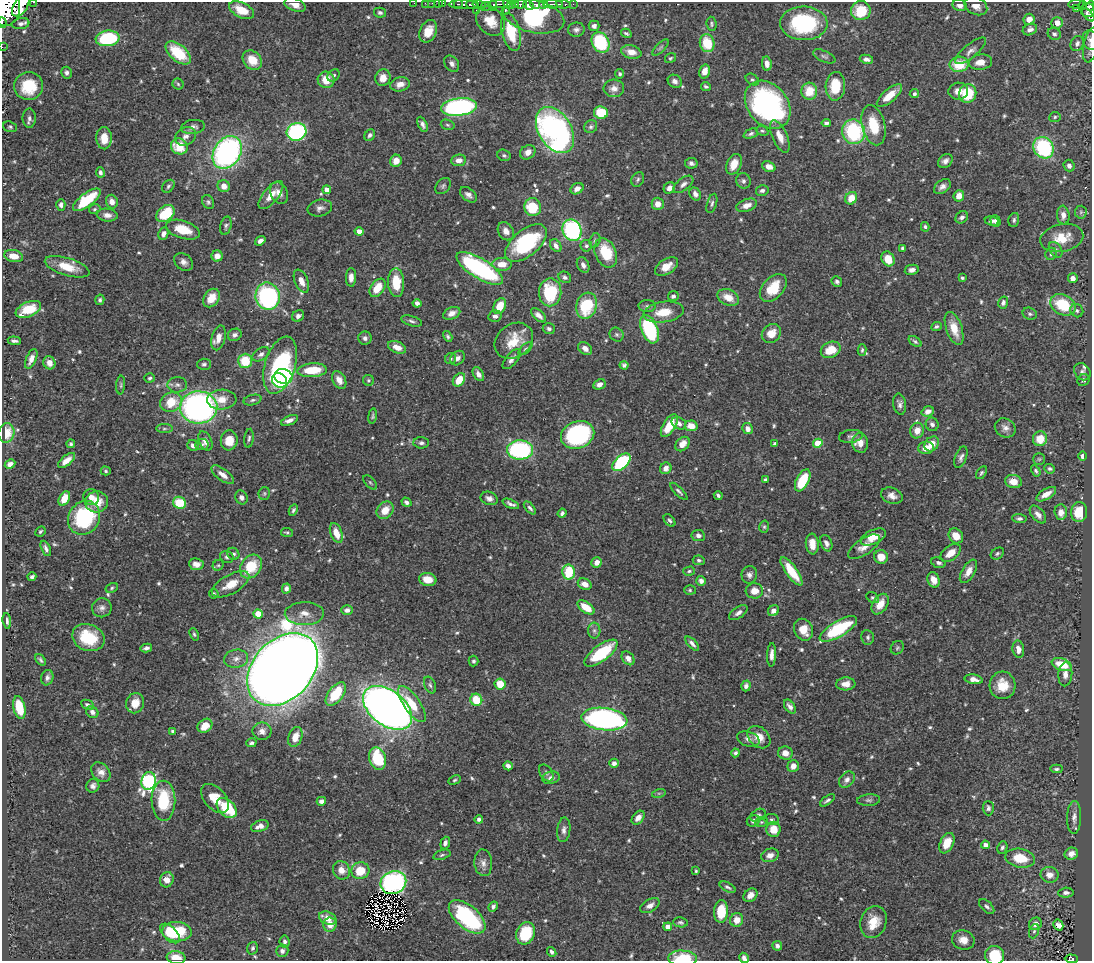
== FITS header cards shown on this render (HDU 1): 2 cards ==
NAXIS1  =                 1090
NAXIS2  =                  959

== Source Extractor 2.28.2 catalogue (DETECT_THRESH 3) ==
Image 1090 x 959 px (HDU 1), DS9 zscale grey, 1 PNG px = 1 image px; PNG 1094 x 963 px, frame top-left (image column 1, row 959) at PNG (2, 2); each listed source drawn as its Kron ellipse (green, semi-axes under 4 px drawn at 4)
Background 0.409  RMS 0.015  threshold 0.0447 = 3 sigma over >= 5 px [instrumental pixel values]
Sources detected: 650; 4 with non-positive FLUX_AUTO (blend fragments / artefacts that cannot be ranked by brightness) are neither listed nor drawn; of the other 646, the 500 brightest by FLUX_AUTO listed and drawn (146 fainter detections omitted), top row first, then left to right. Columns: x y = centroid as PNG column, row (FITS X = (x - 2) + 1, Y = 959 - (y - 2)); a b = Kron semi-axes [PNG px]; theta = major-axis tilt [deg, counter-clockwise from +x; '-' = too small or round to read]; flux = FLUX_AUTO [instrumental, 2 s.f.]
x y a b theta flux
33 2 3 2 - 21
414 3 2 2 - 4.3
425 3 2 2 - 3.1
432 3 2 2 - 3.6
438 3 2 2 - 6.2
443 3 3 2 - 5.8
458 4 4 2 - 46
500 4 11 3 1 91
509 4 6 4 -9 99
516 4 3 3 - 37
521 4 6 3 3 67
535 4 5 3 - 110
543 4 4 3 - 80
553 4 10 3 0 220
563 4 7 3 -4 40
573 4 2 2 - 3.7
1076 4 8 3 1 57
295 5 11 6 -20 7.3
463 5 15 4 -1 230
472 5 6 4 -5 180
479 5 7 3 -11 30
493 5 5 3 - 54
528 5 6 4 -25 300
960 5 7 6 - 5.8
1083 5 4 3 - 31
21 6 12 7 58 740
976 6 12 8 -28 8.7
1090 6 5 3 - 92
485 7 5 2 - 43
7 9 17 13 77 2100
1077 9 3 2 - 3.1
241 10 13 7 -27 21
476 10 2 2 - 3.1
1088 10 7 6 - 110
505 11 3 2 - 5.5
861 11 10 9 - 31
380 13 6 5 - 2.4
1088 15 8 4 -48 110
534 16 31 16 -13 160
1029 19 6 5 - 10
490 21 16 12 -46 18
2 23 5 2 - 130
804 23 24 17 -1 100
1057 23 6 5 - 7.5
21 24 9 5 10 3.6
712 24 7 5 -83 1.9
594 26 5 5 - 3.8
1030 29 7 5 22 4.7
576 30 8 7 - 3.7
428 31 12 8 65 14
511 32 19 9 -76 34
626 33 5 3 - 1.8
1054 34 7 6 - 2.8
108 38 12 7 7 92
1090 40 10 7 -73 3.4
600 42 11 8 -61 70
707 43 9 7 -75 33
1077 44 8 6 62 4
1091 45 18 7 78 5
2 47 2 2 - 3.2
660 47 11 4 45 2.3
971 51 19 6 39 6.4
631 52 10 6 -13 10
178 53 15 8 -41 45
824 56 12 5 -25 2.9
670 58 6 4 34 1.7
866 59 7 4 -9 3.8
252 60 11 8 -44 19
980 62 12 7 8 10
452 64 9 6 -52 4
767 64 7 5 -83 7.3
959 64 9 7 8 29
705 71 7 5 74 8.2
67 73 6 5 - 3.2
620 74 4 4 - 2.1
334 75 7 5 44 2.3
383 78 8 7 - 9.7
326 80 8 8 - 16
752 80 7 5 -36 2.3
675 81 7 6 - 4.7
178 84 5 5 - 1.8
400 84 10 7 12 7.9
29 86 14 14 - 40
835 86 14 9 87 29
706 87 5 3 - 1.9
614 88 10 9 - 6.4
809 91 8 7 - 23
958 91 10 8 6 9.1
914 94 5 4 - 2.3
968 94 9 8 - 37
889 95 16 6 41 17
768 105 26 20 -50 230
459 107 18 8 7 230
601 113 7 6 - 30
1055 117 5 5 - 1.7
29 118 10 6 -90 3.9
826 123 4 4 - 2.9
422 124 8 4 -64 3.6
448 125 7 5 -18 1.8
873 125 20 11 -76 31
10 127 7 5 -19 1.7
193 127 12 7 7 4.8
591 127 7 6 - 2.5
555 130 25 16 -59 360
762 131 6 4 -20 1.7
297 132 10 8 23 140
853 132 12 11 - 93
751 134 7 4 23 2.2
370 135 6 5 - 2.9
185 136 11 8 32 6.8
780 136 17 7 -66 10
104 138 11 7 -88 14
179 146 8 8 - 27
1044 148 11 9 -53 91
227 152 17 13 58 260
528 152 8 6 37 6.5
504 155 7 5 -22 2.1
459 160 7 5 6 7.1
396 161 6 5 - 11
945 161 8 6 41 4.5
691 163 6 5 - 3.1
734 164 11 7 65 14
1069 166 6 5 - 3.6
769 167 7 5 -22 7.9
100 172 5 4 - 3.1
638 179 8 6 60 2.4
743 181 8 7 - 3
683 184 11 6 37 4.4
168 186 7 5 47 2.3
224 186 6 6 - 9.3
443 186 9 6 48 2.7
942 187 9 6 36 5
669 188 6 5 - 5.7
577 189 7 5 30 4.6
327 190 4 4 - 7.1
762 190 6 5 - 3.1
279 193 11 8 -63 7.1
695 194 7 5 -59 4.8
271 195 17 7 50 13
468 195 9 6 -40 4.7
959 196 6 5 - 8.9
851 198 7 5 52 16
87 200 16 6 37 49
112 202 7 6 - 7
208 202 7 5 -61 2.2
712 203 10 5 73 2.7
658 204 6 6 - 8.8
61 205 6 4 89 3.4
747 205 11 6 19 7.8
533 207 9 8 - 35
320 208 12 8 13 4.9
95 209 6 4 13 1.7
1081 212 6 6 - 2.3
165 214 10 7 40 40
107 215 10 6 -7 6
1063 215 9 6 -83 6.1
962 217 7 5 41 3.8
1014 220 7 5 74 2.3
992 221 7 4 -9 3.3
996 221 6 5 - 2.8
226 226 9 5 76 2.5
925 227 5 4 - 1.8
183 230 17 9 -17 26
572 230 11 9 -68 140
359 231 4 4 - 9.9
506 231 10 7 -57 7.1
163 233 6 5 - 4.5
1062 238 21 13 11 22
595 240 7 5 72 2
260 241 6 4 37 3.6
526 243 25 13 40 110
556 246 7 5 -53 4.4
586 246 6 5 - 2.5
902 248 3 3 - 1.8
1056 250 9 5 -56 3
606 253 15 10 -66 36
1051 254 6 5 - 2.6
14 256 10 6 -12 11
217 256 5 5 - 7.1
888 259 8 6 -61 17
184 262 10 8 -37 5
502 264 10 6 -2 12
583 265 8 6 -63 4.1
67 267 23 8 -17 20
666 267 12 7 33 12
480 268 26 10 -32 180
912 270 7 5 12 4.8
351 277 9 5 89 6
565 277 6 5 - 2.3
962 278 3 3 - 2
1073 278 5 4 - 5.9
301 281 12 6 -66 8.9
837 282 6 5 - 2.4
396 283 14 8 -87 27
378 288 10 6 55 19
773 288 16 10 48 30
550 292 14 11 88 60
268 296 14 12 -79 170
673 296 5 5 - 2.8
728 297 11 7 -25 14
211 298 10 7 55 16
100 300 5 4 - 1.9
417 303 4 4 - 4.1
1003 303 6 5 - 3.4
1063 305 13 10 -27 44
500 306 8 6 65 19
587 306 13 10 73 51
647 306 8 6 0 2.7
28 309 13 7 22 31
1077 311 7 6 - 2.3
664 312 20 10 8 21
452 313 9 6 24 6.5
1030 314 7 6 - 2.4
538 315 9 5 -41 5.7
298 316 6 5 - 4.4
495 316 6 5 - 3.9
412 321 10 5 -17 2.8
936 326 5 4 - 2.2
954 328 17 8 -71 18
549 329 6 5 - 2.7
649 329 15 8 -68 100
771 334 10 8 44 14
235 335 7 6 - 3.3
617 335 7 6 - 2.3
448 336 6 4 -58 1.9
218 338 12 7 75 9.1
365 338 6 6 - 3.3
14 341 6 3 -7 2.9
514 341 20 16 37 24
915 341 7 4 -37 2
397 347 9 6 -23 9
585 348 8 5 -38 5.2
526 349 8 4 40 1.9
831 350 10 7 25 19
862 350 6 3 75 1.7
261 354 9 6 34 3.7
458 358 8 6 45 4.1
31 359 10 5 67 6.6
450 359 6 5 - 2.3
512 359 12 6 49 5
245 361 7 7 - 30
49 363 6 6 - 7.9
204 364 7 5 3 2.6
280 365 29 15 73 160
624 365 4 4 - 2.4
312 370 15 7 4 32
1082 372 9 7 -49 3.6
478 374 7 5 -59 5.1
283 376 9 7 -15 63
150 378 5 4 - 1.7
279 380 8 6 -41 44
339 380 9 6 -61 7.2
368 380 6 5 - 2.1
459 380 7 5 52 18
1083 380 6 5 - 2.8
599 384 6 5 - 5.6
121 385 9 4 86 2
177 385 10 7 -2 4.2
222 400 15 10 4 14
252 400 9 5 14 2.4
171 402 11 9 24 24
900 404 10 6 -81 4.1
199 407 19 16 3 340
928 411 6 5 - 5.8
372 416 8 4 81 1.9
289 420 9 4 22 5
679 423 8 5 -31 4.7
932 424 7 6 - 3.4
669 426 13 6 58 23
691 426 6 5 - 13
1005 428 11 9 -32 5.8
164 429 8 4 0 2
747 429 6 5 - 4.7
917 431 8 7 - 9.7
6 433 10 8 80 19
578 435 17 13 22 150
851 436 12 6 8 3.6
249 438 9 4 83 2.4
1040 439 7 7 - 18
229 440 10 8 82 15
205 441 10 6 -64 7.6
421 443 8 5 -2 2.8
818 443 5 4 - 31
860 443 10 8 -80 9.8
71 444 4 4 - 1.7
202 444 7 5 6 2.7
682 444 8 6 45 10
775 444 4 4 - 2.2
932 444 8 6 48 12
193 445 5 5 - 4.4
926 448 8 6 2 10
520 450 13 9 -1 130
1082 456 5 4 - 5.2
961 457 11 5 70 4.1
1039 459 6 5 - 1.7
66 460 10 5 39 7.2
621 462 11 6 43 83
10 464 5 4 - 4.5
666 468 6 5 - 6.2
1050 469 5 4 - 2
106 471 5 4 - 1.7
1036 471 6 4 -59 2
981 473 7 4 57 2
223 475 13 6 -37 7.8
765 480 4 3 - 1.7
803 480 12 6 62 41
370 482 8 4 -47 1.8
1013 482 8 6 -13 11
679 491 11 4 -45 2.4
264 493 6 5 - 1.7
1046 494 11 5 30 8.5
718 495 4 3 - 2.4
892 496 11 8 -20 6.6
91 497 8 8 - 5.7
241 497 7 6 - 3.5
64 498 8 5 62 15
489 498 9 6 -21 5
97 502 11 10 - 17
406 502 5 4 - 3
180 503 7 6 - 29
511 504 9 3 -24 3.3
530 508 8 4 -48 2.4
293 510 6 4 63 2
385 510 9 7 51 14
1061 512 7 6 - 7
1079 512 10 8 84 25
562 513 5 4 - 2.5
1038 514 10 6 -49 5.1
84 518 17 15 56 90
1019 518 7 4 -1 2.5
669 520 7 4 -49 2.1
764 527 6 5 - 1.8
40 531 5 4 - 1.8
287 533 6 4 -5 1.8
336 533 10 6 -69 13
698 535 7 5 -8 4
956 536 8 6 -51 13
873 537 13 7 25 16
826 543 8 5 -68 4
812 544 10 6 -85 10
864 547 18 8 33 10
46 548 8 4 -65 3.3
951 553 12 7 38 12
233 554 6 5 - 2.6
997 554 7 5 35 2.3
227 557 7 6 - 2.9
881 557 7 7 - 13
699 560 6 5 - 2.1
597 562 5 5 - 7
938 563 7 5 -17 3.2
196 564 7 5 -7 6.1
218 565 6 5 - 1.9
251 567 13 10 52 33
689 571 6 4 16 1.8
791 571 17 5 -54 27
968 571 13 6 59 8.1
569 572 7 6 - 42
749 575 8 8 - 4.5
32 577 4 3 - 2.7
428 579 9 6 -10 14
934 580 8 6 -72 7.5
701 581 5 4 - 4.4
231 584 21 9 29 19
585 584 7 5 -25 7.9
112 588 6 4 29 1.8
286 589 5 4 - 3.7
690 590 6 5 - 1.6
754 591 9 7 3 10
214 594 5 4 - 1.8
873 598 7 5 -36 1.8
880 604 11 7 58 14
586 607 10 5 -35 18
102 608 10 9 - 4.9
347 610 6 5 - 4.5
773 611 6 5 - 5.3
738 613 10 5 35 4.3
258 614 4 4 - 24
304 614 19 11 1 12
7 621 8 3 -84 2.7
838 629 21 7 31 69
804 630 11 9 -63 14
594 631 8 6 -89 3.2
194 634 6 4 -67 1.8
868 637 7 6 - 2.6
88 638 16 13 -22 41
692 644 9 4 -47 3.7
146 648 6 4 11 3.2
897 648 7 6 - 1.9
1018 649 9 5 -81 6.8
601 653 20 8 37 59
772 655 12 4 88 5.9
628 658 7 5 -53 6.6
236 659 12 9 11 7
40 660 6 3 -53 2.1
473 661 5 5 - 2.1
1062 665 10 6 -20 24
283 669 41 29 48 3800
1065 674 12 7 85 5.3
47 678 8 6 73 3.7
974 679 9 4 -11 6.4
500 684 6 5 - 21
846 684 9 6 4 9.1
430 685 9 5 -66 2.6
1002 685 14 13 - 20
746 686 5 4 - 3.8
336 694 13 7 52 33
476 700 6 6 - 28
135 703 10 9 - 13
412 704 21 8 -55 23
88 705 7 4 -25 2.8
19 707 12 6 -77 30
790 707 8 5 -55 3.9
388 708 28 17 -37 940
92 712 7 5 -41 4
604 719 23 11 -7 310
205 726 8 6 39 15
173 731 4 4 - 2
262 731 9 8 - 5.9
295 737 10 7 70 11
759 737 13 9 -44 13
748 739 11 7 -18 5.1
251 743 5 4 - 2.2
735 753 4 4 - 2.4
785 753 7 6 - 7.7
378 758 11 8 -72 45
614 763 4 4 - 4.4
508 766 5 4 - 3.7
793 766 6 5 - 6.4
1056 769 6 4 -4 2
101 772 11 8 -47 7.4
546 773 9 6 -54 2.6
551 778 9 6 16 4.2
455 780 6 4 27 1.7
847 780 9 7 47 5
149 781 9 7 76 190
93 786 7 6 - 3.9
659 793 7 4 18 1.9
215 798 17 10 -48 20
827 800 8 3 36 2.8
869 800 11 6 3 2.8
163 801 20 12 -89 52
321 801 5 4 - 3.2
227 808 12 8 -45 48
988 808 7 5 -88 2.9
758 815 8 6 31 2.7
1074 817 16 7 88 5.8
638 818 8 5 50 6.8
479 819 4 4 - 2.9
772 820 7 5 -9 2.3
753 821 7 5 25 4.5
761 822 6 5 - 1.6
260 826 9 5 19 6.9
773 829 7 7 - 17
564 830 12 6 84 4.6
445 843 6 4 71 3.5
947 843 11 6 66 20
985 845 4 4 - 6.8
1002 847 6 5 - 2.4
1071 854 7 6 - 6
442 855 9 4 19 2.1
770 855 9 6 18 6.9
1020 858 15 9 -10 26
483 863 13 9 -85 6.1
341 870 9 8 - 9.7
360 871 9 8 - 25
696 871 4 3 - 1.7
1049 875 9 8 - 7.3
167 880 8 6 71 9.1
393 882 13 11 22 230
728 887 8 4 -28 2.4
1066 893 8 5 3 3.5
750 895 7 6 - 7
650 906 10 6 30 6.1
987 906 9 5 -44 3
493 907 5 4 - 2.5
721 911 11 7 86 30
467 917 22 11 -40 120
328 918 9 6 -23 11
737 920 7 6 - 11
681 922 7 5 -7 2.3
873 922 16 13 72 20
1035 924 6 6 - 6
330 925 7 6 - 10
1058 925 5 4 - 5.8
668 927 4 4 - 7.3
1034 931 7 5 69 2
177 932 15 9 -3 49
170 933 12 6 -45 20
526 933 11 9 68 37
963 940 11 9 -18 11
284 942 6 5 - 3
777 946 5 4 - 3.3
252 948 6 5 - 2.3
282 951 6 6 - 4.4
552 952 5 4 - 2.7
995 955 10 9 - 36
176 958 9 6 -7 14
682 958 14 7 -3 34
744 958 5 4 - 3.7
1071 959 6 4 -4 59
At the frame edge (FLAGS 8, measured only in part): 19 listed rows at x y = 33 2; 414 3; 425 3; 432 3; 438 3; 443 3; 295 5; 21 6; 1090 6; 7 9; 2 23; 1090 40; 1091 45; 2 47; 995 955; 176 958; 682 958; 744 958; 1071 959
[146 fainter detections neither listed nor drawn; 4 non-positive-flux detections neither listed nor drawn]